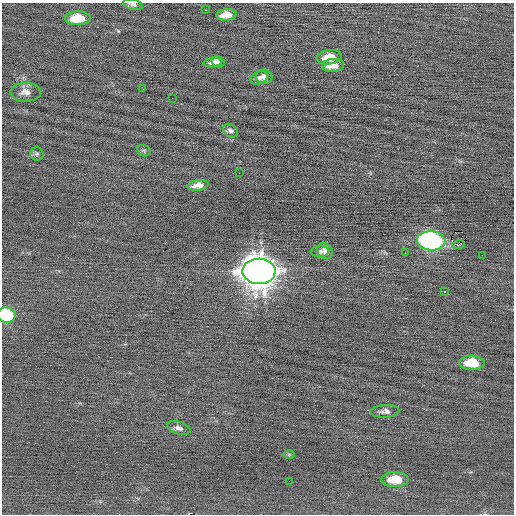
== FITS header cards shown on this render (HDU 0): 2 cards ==
NAXIS1  =                  512 / Axis length
NAXIS2  =                  512 / Axis length

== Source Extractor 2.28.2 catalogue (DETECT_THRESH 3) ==
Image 512 x 512 px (HDU 0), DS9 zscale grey, 1 PNG px = 1 image px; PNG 516 x 516 px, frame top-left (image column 1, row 512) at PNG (2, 3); each listed source drawn as its Kron ellipse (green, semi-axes under 4 px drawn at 4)
Background -0.0518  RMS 0.67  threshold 2.01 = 3 sigma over >= 5 px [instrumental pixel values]
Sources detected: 33; all 33 listed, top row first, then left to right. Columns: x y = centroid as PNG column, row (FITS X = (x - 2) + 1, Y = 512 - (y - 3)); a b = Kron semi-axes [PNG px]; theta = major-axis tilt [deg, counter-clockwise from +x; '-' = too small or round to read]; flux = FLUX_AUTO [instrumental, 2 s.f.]
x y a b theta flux
133 4 10 5 -15 130
205 10 2 2 - 100
227 15 10 6 4 590
78 18 13 7 2 1200
329 57 13 7 7 700
218 62 7 5 -32 320
212 63 9 4 5 150
333 65 11 6 6 490
264 77 8 7 - 240
259 78 9 6 28 170
143 89 2 2 - 22
26 92 15 9 -1 340
172 98 2 2 - 39
230 131 8 6 -35 140
144 151 7 5 -18 74
37 154 7 6 - 96
239 173 2 2 - 82
198 185 11 5 9 310
431 241 14 9 -3 12000
458 245 7 3 12 600
320 251 9 6 3 130
325 251 9 7 -49 210
405 253 3 2 - 38
482 255 2 2 - 63
259 271 16 12 -1 110000
444 292 3 2 - 50
6 315 9 7 -9 3500
472 363 12 7 -2 1200
385 411 14 6 3 190
179 428 12 6 -16 200
289 454 6 4 -1 52
395 479 14 7 0 1100
289 481 2 2 - 28
At the frame edge (FLAGS 8, measured only in part): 2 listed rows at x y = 133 4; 6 315